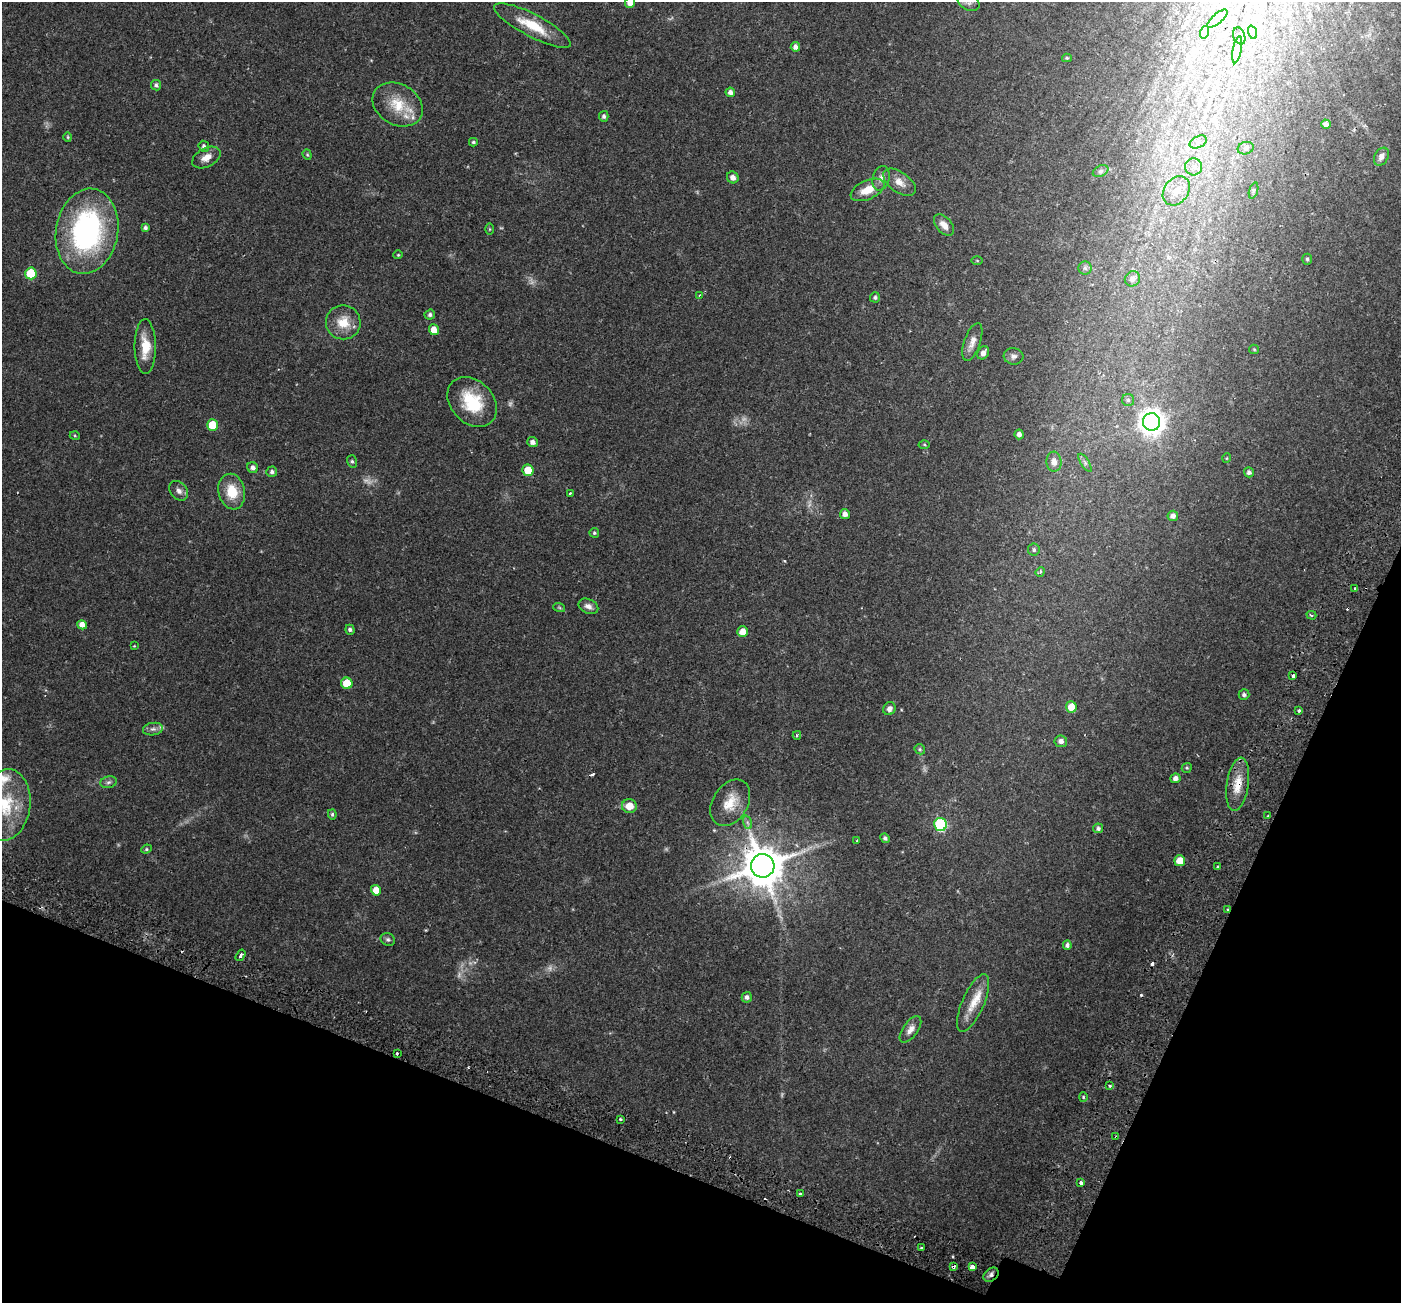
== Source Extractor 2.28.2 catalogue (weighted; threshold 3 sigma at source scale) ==
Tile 15 of 4 x 4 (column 3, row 4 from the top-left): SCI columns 2869-4267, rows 295-1595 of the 5743 x 5856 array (HDU 1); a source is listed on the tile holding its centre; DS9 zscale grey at full resolution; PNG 1403 x 1305 px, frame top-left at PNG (2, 2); each listed source drawn as its Kron ellipse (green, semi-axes under 4 px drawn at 4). Shown black and unused: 19% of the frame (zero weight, under 2 of 3 exposures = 5% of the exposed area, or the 3 px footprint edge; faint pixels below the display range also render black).
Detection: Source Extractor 2.28.2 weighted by HDU 2 'WHT'; one run over the whole footprint, this tile lists its part. Background 0.0345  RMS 0.0037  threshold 0.0165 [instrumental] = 3 sigma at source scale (4.5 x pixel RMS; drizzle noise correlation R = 1.50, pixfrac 1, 0.0396/0.0396 arcsec/px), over >= 5 px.
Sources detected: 152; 12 too faint to see at this stretch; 7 cosmic-ray / hot-pixel residue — neither listed nor drawn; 3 inside a brighter listed object's ellipse — not listed separately; the other 130 listed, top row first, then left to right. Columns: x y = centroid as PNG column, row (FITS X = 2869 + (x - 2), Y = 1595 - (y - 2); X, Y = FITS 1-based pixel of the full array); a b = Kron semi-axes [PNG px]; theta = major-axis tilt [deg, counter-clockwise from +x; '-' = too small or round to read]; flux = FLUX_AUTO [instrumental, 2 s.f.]
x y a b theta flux
630 2 5 5 - 2.7
969 2 11 8 -29 1.4
1217 19 13 5 41 1.4
532 25 43 11 -27 11
1205 32 6 4 72 0.62
1252 32 7 4 -71 0.6
1239 36 9 6 -71 0.87
795 47 5 4 - 1.6
1237 50 14 4 79 1.4
1067 58 5 4 - 0.46
156 85 5 5 - 0.82
730 92 5 4 - 1.3
398 105 26 20 -30 10
604 116 5 4 - 0.79
1326 124 5 4 - 1.4
68 137 4 4 - 0.37
473 142 4 4 - 0.55
1198 142 9 5 25 1.5
204 146 5 5 - 0.98
1246 148 8 6 17 0.95
307 155 5 4 - 0.43
206 157 15 9 28 3.2
1381 157 9 7 59 1.9
1194 167 8 8 - 2
1101 171 8 5 27 0.75
733 177 6 5 - 1.8
881 178 12 8 76 1.9
900 182 19 10 -35 3.6
868 190 18 9 24 5.6
1176 191 16 12 52 4.3
1253 191 8 3 71 0.57
944 225 12 7 -47 2.6
145 228 4 4 - 0.84
490 229 5 3 - 0.33
87 231 43 31 80 72
398 255 4 4 - 0.37
1307 259 5 4 - 0.61
977 261 6 4 -1 0.32
1085 268 6 6 - 0.89
31 273 6 6 - 12
1132 279 8 7 - 2.1
699 295 4 3 - 0.42
875 297 5 5 - 0.72
430 315 5 5 - 0.85
343 322 17 17 - 7
434 330 5 5 - 3.9
972 342 20 8 71 2.8
145 347 27 10 -89 7.2
1254 349 5 4 - 0.38
983 353 7 5 57 1.8
1013 356 10 8 -7 1.4
1128 400 6 6 - 0.83
472 402 28 21 -46 15
1151 422 9 8 - 340
212 425 5 5 - 9.4
1019 434 5 4 - 1.4
75 436 5 3 - 0.35
532 442 5 5 - 1.4
924 445 5 3 - 0.36
1227 458 5 3 - 0.29
352 461 6 5 - 0.68
1054 462 10 7 -85 2.2
1085 463 10 4 -57 0.87
253 468 6 5 - 1.4
528 470 6 5 - 7.5
272 472 5 5 - 0.88
1249 472 5 5 - 0.89
179 491 11 8 -49 1.7
232 492 18 13 -78 8.5
570 493 3 2 - 0.38
845 514 5 5 - 1.7
1173 516 5 5 - 1.6
594 533 5 5 - 0.54
1034 550 6 6 - 0.74
1040 572 5 4 - 0.56
1355 588 3 3 - 1.4
588 606 10 7 -25 1.7
559 607 6 4 -20 0.43
1311 615 5 3 - 0.7
82 625 5 4 - 2.4
350 630 5 4 - 0.8
743 632 5 5 - 3.6
134 646 3 3 - 0.24
1293 676 3 3 - 1.2
347 683 5 5 - 8
1244 695 5 5 - 0.86
1071 707 5 5 - 5
889 709 7 6 - 1.5
1299 711 3 3 - 0.68
153 729 10 6 9 1.3
797 735 4 3 - 0.52
1061 741 6 6 - 1.5
920 749 5 5 - 0.51
1187 768 5 4 - 0.47
1175 778 5 5 - 1.4
109 782 8 6 16 0.88
1238 784 27 11 81 6.4
730 803 25 17 58 7.4
5 805 36 25 82 19
629 806 7 7 - 4.5
332 814 5 4 - 0.6
1268 816 3 3 - 0.42
747 822 7 4 -71 0.84
940 825 6 6 - 36
1098 828 5 5 - 0.9
885 838 5 4 - 0.78
857 841 3 3 - 0.38
146 849 5 4 - 0.52
1180 861 5 5 - 4.5
763 866 12 12 - 1300
1217 867 3 3 - 0.47
376 890 5 5 - 3.8
1228 909 4 3 - 0.48
388 939 7 6 - 0.84
1067 945 5 4 - 0.88
240 955 6 3 56 1.1
747 997 5 5 - 1.2
973 1003 31 11 66 6.9
910 1029 15 7 54 2.4
397 1053 3 3 - 3.3
1109 1086 3 3 - 1
1083 1097 4 4 - 0.42
620 1119 3 3 - 0.66
1116 1137 3 2 - 0.54
1081 1183 4 3 - 1.1
800 1194 3 3 - 1.9
921 1248 3 3 - 1.8
953 1267 4 3 - 1.3
973 1267 4 4 - 2.2
991 1275 8 6 39 1.3
Overlapping masked pixels (flux is a lower limit): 6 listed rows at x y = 1238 784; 763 866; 1228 909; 1116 1137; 953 1267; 991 1275
Isophote crosses this tile's border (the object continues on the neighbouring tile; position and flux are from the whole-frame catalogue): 3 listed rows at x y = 630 2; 969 2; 5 805